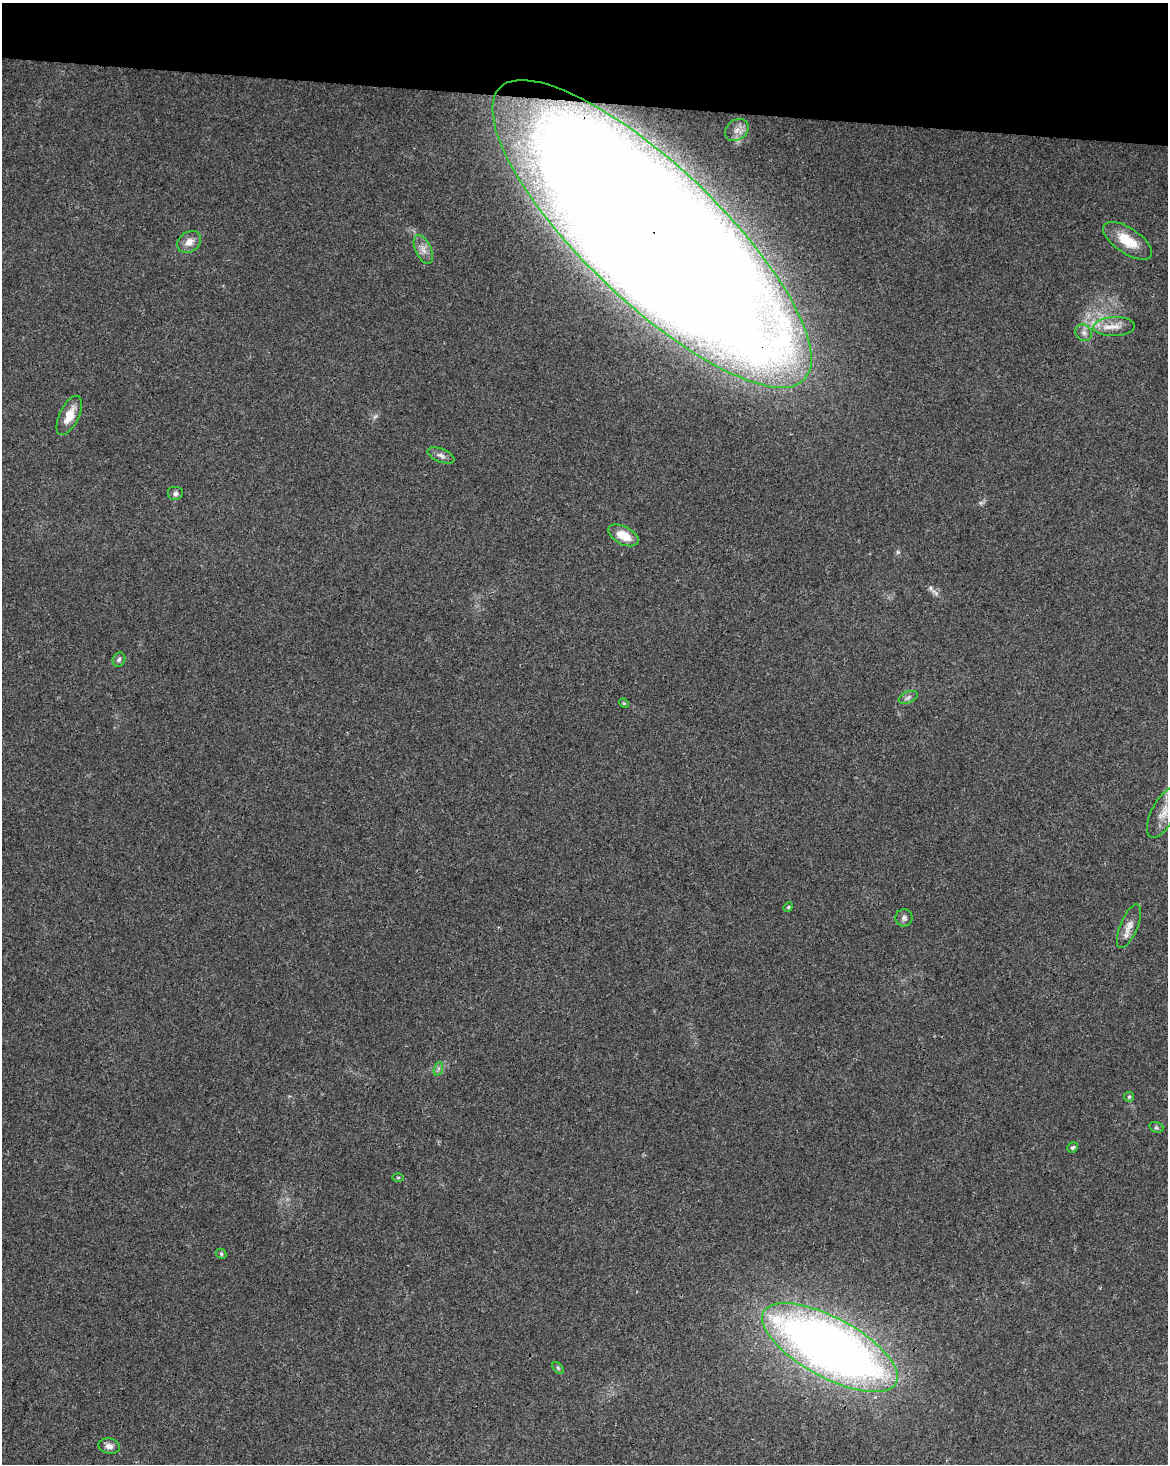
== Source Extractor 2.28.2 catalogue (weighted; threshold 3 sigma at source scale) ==
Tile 2 of 4 x 3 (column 2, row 1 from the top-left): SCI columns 1175-2340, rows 3210-4671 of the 4672 x 4898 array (HDU 1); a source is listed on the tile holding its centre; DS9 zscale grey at full resolution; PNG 1170 x 1466 px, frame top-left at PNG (2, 3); each listed source drawn as its Kron ellipse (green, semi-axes under 4 px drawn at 4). Shown black and unused: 7% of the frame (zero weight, under 3 of 4 exposures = <1% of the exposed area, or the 3 px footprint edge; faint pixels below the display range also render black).
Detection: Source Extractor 2.28.2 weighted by HDU 2 'WHT'; one run over the whole footprint, this tile lists its part. Background 0.0187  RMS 0.0031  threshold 0.0138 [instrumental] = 3 sigma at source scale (4.5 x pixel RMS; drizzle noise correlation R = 1.50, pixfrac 1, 0.0396/0.0396 arcsec/px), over >= 5 px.
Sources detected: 27; all 27 listed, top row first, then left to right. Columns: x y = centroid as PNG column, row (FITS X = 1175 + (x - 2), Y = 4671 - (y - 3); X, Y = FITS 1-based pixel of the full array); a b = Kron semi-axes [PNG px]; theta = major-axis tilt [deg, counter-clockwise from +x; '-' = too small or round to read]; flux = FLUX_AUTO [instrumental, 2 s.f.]
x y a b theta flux
737 130 13 10 35 2.5
652 234 211 68 -44 2000
1127 241 28 12 -34 8.2
189 242 13 10 34 2.8
423 249 15 8 -66 2.3
1114 327 21 9 2 3.9
1084 333 9 7 -45 1.3
69 415 21 9 65 5.3
441 455 14 6 -21 1.5
176 494 8 7 - 0.98
623 535 16 9 -27 5.7
119 660 7 6 - 0.78
908 697 10 5 22 0.93
624 703 5 4 - 0.34
1164 812 28 12 62 4.7
788 907 5 4 - 0.38
904 918 9 8 - 1.1
1129 926 23 8 67 3
438 1069 7 4 72 0.71
1129 1097 5 4 - 0.4
1156 1127 7 5 -17 0.57
1073 1147 5 5 - 0.59
398 1177 6 4 1 0.38
221 1254 5 4 - 0.47
830 1348 75 30 -28 310
558 1368 7 4 -46 0.5
109 1446 11 7 -10 1.6
Overlapping masked pixels (flux is a lower limit): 1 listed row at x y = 652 234